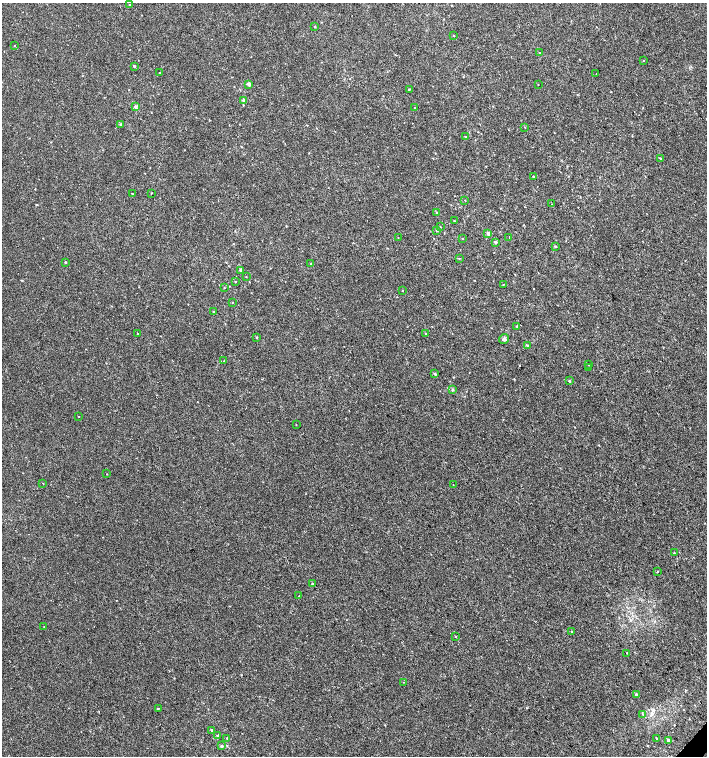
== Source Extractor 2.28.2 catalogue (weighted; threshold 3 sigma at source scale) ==
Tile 6 of 4 x 4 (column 2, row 2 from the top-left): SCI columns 1637-3046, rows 3013-4519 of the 6026 x 6031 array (HDU 1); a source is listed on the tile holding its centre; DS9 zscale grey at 2 x 2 block average (1 PNG px = mean of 2 x 2 image px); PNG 709 x 758 px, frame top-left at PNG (2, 3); each listed source drawn as its Kron ellipse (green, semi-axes under 4 px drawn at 4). Shown black and unused: <1% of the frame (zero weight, under 2 of 3 exposures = <1% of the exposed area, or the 3 px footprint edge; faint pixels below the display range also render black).
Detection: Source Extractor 2.28.2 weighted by HDU 2 'WHT'; one run over the whole footprint, this tile lists its part. Background 4.92e-04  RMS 0.0029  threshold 0.0131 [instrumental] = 3 sigma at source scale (4.5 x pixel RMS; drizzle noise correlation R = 1.50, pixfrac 1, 0.0396/0.0396 arcsec/px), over >= 5 px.
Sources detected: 81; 1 inside a brighter listed object's ellipse — not listed separately; the other 80 listed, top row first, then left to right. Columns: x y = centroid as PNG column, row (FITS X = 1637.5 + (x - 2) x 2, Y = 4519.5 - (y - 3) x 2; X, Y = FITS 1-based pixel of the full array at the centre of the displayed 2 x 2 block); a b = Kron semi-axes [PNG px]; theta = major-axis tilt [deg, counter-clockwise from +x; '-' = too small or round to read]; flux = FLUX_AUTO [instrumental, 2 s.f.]
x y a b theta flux
130 5 2 2 - 0.27
315 27 2 2 - 0.49
454 36 2 2 - 0.52
14 45 2 2 - 0.27
539 53 2 2 - 0.3
643 61 2 2 - 0.33
134 66 3 3 - 0.77
160 73 2 2 - 0.32
596 73 2 2 - 0.3
249 84 3 3 - 2.6
538 84 2 2 - 0.22
409 89 2 2 - 0.53
244 100 2 2 - 4.4
135 106 3 3 - 1.5
415 108 2 2 - 2.2
120 125 3 2 - 0.95
525 127 2 2 - 0.28
466 137 2 2 - 0.48
660 158 3 2 - 0.47
533 176 2 2 - 0.45
151 193 2 2 - 0.5
132 194 2 2 - 0.37
465 200 2 2 - 0.28
552 204 2 2 - 0.21
436 212 3 2 - 0.49
454 221 2 2 - 0.56
440 227 2 2 - 0.32
437 231 3 2 - 0.46
488 233 2 2 - 3.2
509 237 2 2 - 0.52
398 238 3 2 - 0.24
463 239 2 2 - 0.26
495 242 2 2 - 1.7
555 246 3 2 - 0.53
459 258 3 2 - 0.45
65 262 2 2 - 0.63
311 264 3 2 - 0.47
240 270 2 2 - 1.9
246 277 2 2 - 0.24
235 282 2 2 - 0.31
503 284 2 2 - 0.25
224 288 2 2 - 0.28
402 290 2 2 - 0.27
232 302 2 2 - 0.29
214 312 2 2 - 0.96
517 326 2 2 - 0.55
137 333 2 2 - 0.28
426 333 3 2 - 0.73
256 337 3 2 - 0.48
504 339 5 4 - 1.4
527 345 3 2 - 0.6
224 361 2 2 - 0.32
588 364 2 2 - 0.33
589 367 2 2 - 0.39
435 374 3 2 - 1
569 381 3 3 - 0.78
453 389 3 3 - 0.77
79 416 2 2 - 0.3
296 425 2 2 - 0.24
107 474 2 2 - 0.22
43 483 2 2 - 0.22
453 485 2 2 - 0.29
674 553 3 2 - 0.42
657 571 2 2 - 0.53
312 584 2 2 - 2.9
299 596 3 2 - 0.27
44 627 2 2 - 0.29
571 631 3 2 - 0.39
455 636 3 2 - 0.33
627 653 2 2 - 0.37
403 682 2 2 - 0.35
636 694 3 2 - 1.4
158 709 2 2 - 1
643 714 3 2 - 0.43
212 730 3 2 - 1
218 736 3 2 - 0.65
226 738 3 2 - 0.36
657 739 3 2 - 0.74
668 740 3 2 - 1.6
222 746 3 3 - 0.87
Diffuse or blended objects may show on this block-average render without a row.